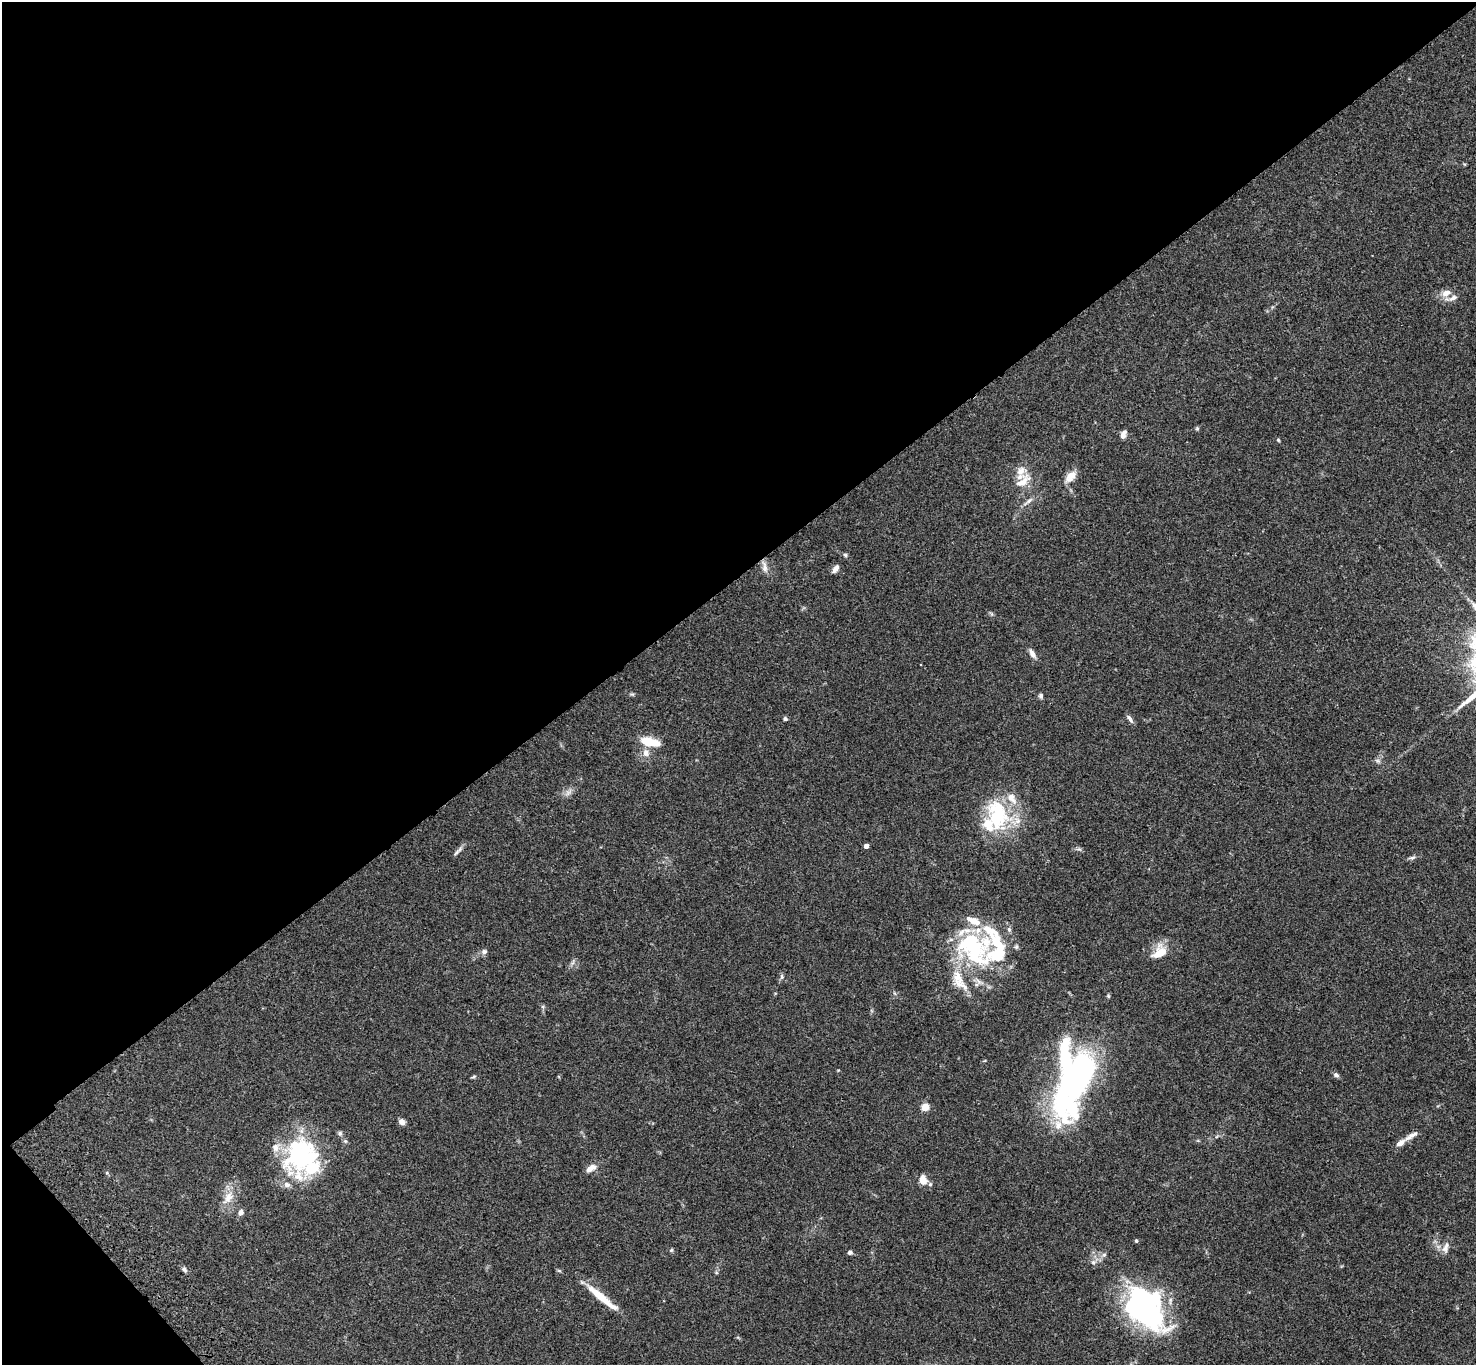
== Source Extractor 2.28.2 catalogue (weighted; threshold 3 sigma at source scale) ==
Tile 5 of 4 x 4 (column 1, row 2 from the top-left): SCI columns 104-1577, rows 3107-4469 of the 6099 x 6072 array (HDU 1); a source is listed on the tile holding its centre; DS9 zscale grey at full resolution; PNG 1478 x 1367 px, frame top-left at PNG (2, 2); no overlay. Shown black and unused: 43% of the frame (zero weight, under 3 of 4 exposures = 6% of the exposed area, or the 3 px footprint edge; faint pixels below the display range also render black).
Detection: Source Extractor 2.28.2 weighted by HDU 2 'WHT'; one run over the whole footprint, this tile lists its part. Background 0.0586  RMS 0.0052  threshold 0.0236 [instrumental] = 3 sigma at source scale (4.5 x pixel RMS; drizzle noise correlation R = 1.50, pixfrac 1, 0.05/0.05 arcsec/px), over >= 5 px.
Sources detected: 77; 4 inside a brighter object's white glare — not listed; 20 inside a brighter listed object's ellipse — not listed separately; the other 53 listed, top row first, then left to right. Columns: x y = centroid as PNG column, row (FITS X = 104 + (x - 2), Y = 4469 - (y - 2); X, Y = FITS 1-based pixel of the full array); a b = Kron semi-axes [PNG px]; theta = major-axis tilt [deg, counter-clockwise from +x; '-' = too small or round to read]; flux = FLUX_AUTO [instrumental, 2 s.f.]
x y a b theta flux
1446 293 14 9 24 3.9
1197 428 5 5 - 0.67
1122 436 9 7 78 2.5
1278 440 4 4 - 0.57
1071 476 16 9 48 5.4
1023 481 26 10 38 7.1
1028 501 18 5 38 2.4
845 555 6 5 - 0.78
764 567 17 7 -79 3.1
835 569 10 6 53 2.1
1032 654 13 6 -58 2.7
632 694 6 5 - 0.71
1041 696 6 5 - 1.2
785 719 5 5 - 0.94
1130 719 12 5 -52 1.7
650 742 23 9 -14 11
646 753 11 9 -83 3.4
1378 761 7 6 - 1.2
568 793 8 6 45 2
997 815 45 28 -78 36
866 846 4 4 - 2.9
456 852 12 5 53 1.5
1412 858 8 5 17 1.1
1009 929 7 5 -74 1.2
975 951 44 30 -82 53
484 952 7 7 - 1.6
1159 952 20 14 47 9.6
782 977 8 5 -84 1.1
1108 996 5 4 - 0.62
543 1007 6 4 -72 0.77
1336 1075 8 5 -36 1.3
474 1077 7 4 20 0.72
1074 1078 58 28 58 140
925 1107 5 5 - 16
402 1122 7 5 -42 2.9
340 1133 7 6 - 1.1
1411 1136 22 6 32 3.3
300 1155 53 34 64 59
591 1168 13 7 31 3.6
923 1180 8 7 - 5.6
930 1184 5 5 - 0.89
228 1197 18 11 63 6.7
241 1212 6 6 - 2.2
1136 1241 4 4 - 0.68
1446 1247 17 7 72 3
671 1250 6 4 46 0.68
850 1252 5 5 - 1.3
1104 1255 6 5 - 1.1
1093 1262 8 6 1 1.6
184 1269 7 5 -51 1.3
559 1271 6 4 -19 0.62
599 1295 41 8 -39 12
1143 1310 61 32 -40 87